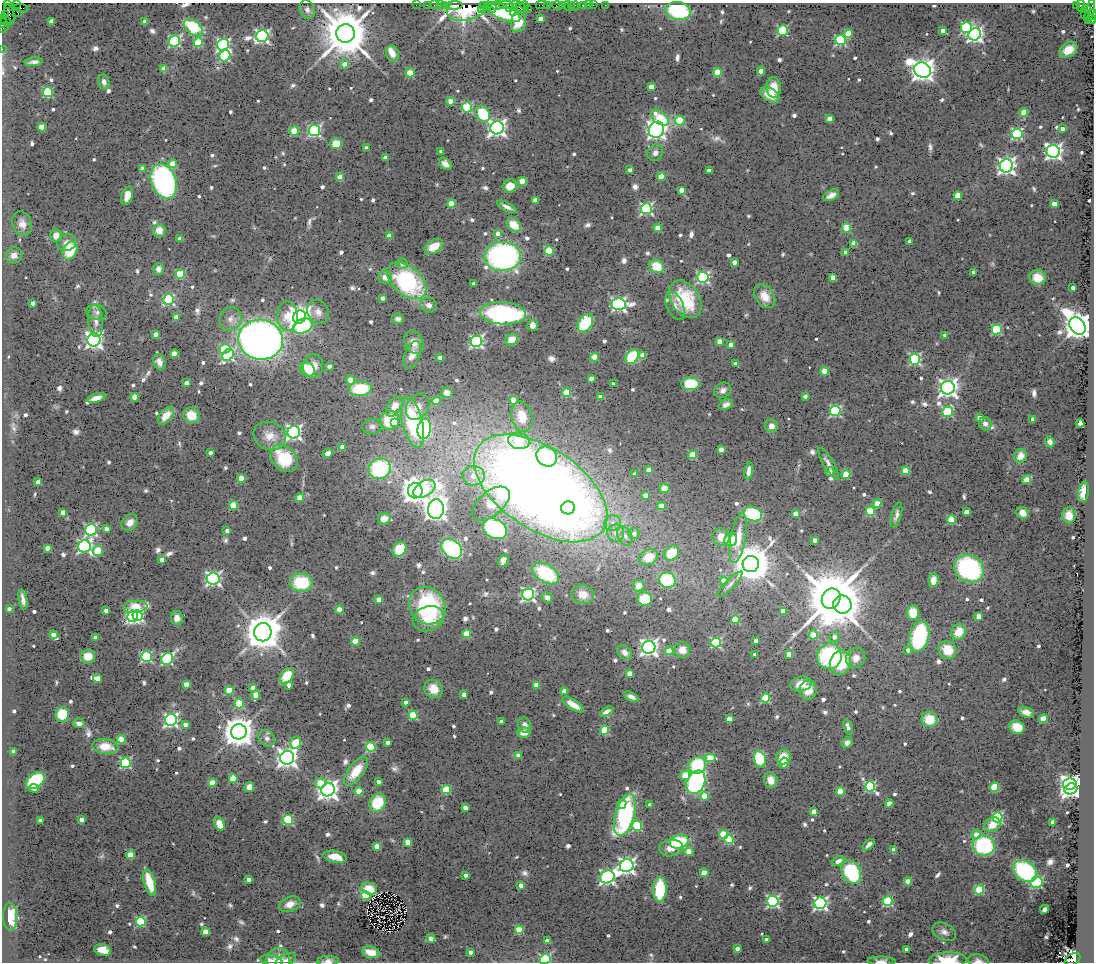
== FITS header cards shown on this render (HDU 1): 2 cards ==
NAXIS1  =                 1092
NAXIS2  =                  960

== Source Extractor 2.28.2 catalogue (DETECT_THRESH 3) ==
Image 1092 x 960 px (HDU 1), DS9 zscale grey, 1 PNG px = 1 image px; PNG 1096 x 964 px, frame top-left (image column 1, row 960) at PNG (2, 3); each listed source drawn as its Kron ellipse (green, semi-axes under 4 px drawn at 4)
Background 1.64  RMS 0.077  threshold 0.231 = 3 sigma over >= 5 px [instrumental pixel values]
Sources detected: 792; of the 792, the 500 brightest by FLUX_AUTO listed and drawn (292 fainter detections omitted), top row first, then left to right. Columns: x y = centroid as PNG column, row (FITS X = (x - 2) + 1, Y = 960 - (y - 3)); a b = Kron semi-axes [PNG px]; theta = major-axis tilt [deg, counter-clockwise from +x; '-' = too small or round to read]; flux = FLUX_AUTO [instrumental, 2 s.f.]
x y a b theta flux
17 3 2 2 - 30
8 4 4 2 - 46
416 5 2 2 - 54
427 5 2 2 - 91
434 5 2 2 - 64
440 5 2 2 - 150
445 5 3 3 - 160
487 5 3 2 - 130
498 5 6 3 10 270
506 5 7 2 2 640
516 5 4 2 - 89
525 5 4 3 - 290
542 5 6 2 -1 160
547 5 3 2 - 150
557 5 5 4 - 370
563 5 3 2 - 170
571 5 3 3 - 52
583 5 4 3 - 270
588 5 2 2 - 32
593 5 2 2 - 61
605 5 2 2 - 31
1076 5 3 3 - 1500
1081 5 6 3 -84 120
454 6 8 4 2 820
483 6 3 2 - 97
568 6 5 3 - 390
575 6 5 2 - 67
468 7 22 13 20 580
492 7 5 3 - 270
520 7 6 4 -70 530
21 8 7 3 -8 250
510 8 3 2 - 360
481 9 3 3 - 41
529 9 2 2 - 65
1086 9 5 4 - 960
307 10 9 7 -70 24
678 11 12 9 -11 420
1090 11 13 4 76 1300
503 12 19 7 -23 420
514 12 3 3 - 42
18 13 4 3 - 200
5 14 4 3 - 110
1093 14 5 2 - 360
9 15 10 4 -79 500
1085 15 3 3 - 170
541 19 4 4 - 57
1092 19 5 3 - 340
5 20 7 2 -40 240
52 21 4 4 - 52
145 21 4 4 - 45
518 22 10 7 81 100
3 23 4 3 - 130
4 27 6 3 52 140
193 28 11 6 -40 270
966 28 6 5 - 570
943 30 4 4 - 39
783 31 5 5 - 470
848 33 4 4 - 90
345 34 9 9 - 31000
975 34 6 6 - 1600
262 36 6 6 - 1200
841 40 5 5 - 620
174 41 6 5 - 670
198 42 5 4 - 220
223 45 6 5 - 980
2 49 2 2 - 35
1068 50 9 6 32 83
392 54 8 6 -70 42
225 56 6 5 - 550
34 62 9 4 6 22
344 64 4 4 - 42
164 69 4 4 - 84
922 70 9 7 -28 4600
761 71 4 4 - 60
717 72 4 4 - 170
410 73 4 4 - 200
104 82 7 5 -72 23
651 87 4 4 - 76
774 88 10 7 -87 85
48 92 5 5 - 380
770 95 10 6 -31 71
451 101 4 4 - 110
467 107 5 5 - 390
1024 112 4 4 - 100
483 114 9 6 -56 250
660 118 10 6 -38 150
829 119 4 4 - 50
679 121 5 5 - 290
42 127 4 4 - 120
497 128 7 6 - 2300
1062 129 4 3 - 28
656 130 8 7 - 2600
294 131 5 4 - 210
314 131 6 5 - 870
1017 134 5 5 - 590
336 144 6 5 - 86
366 148 4 4 - 23
1053 151 7 6 - 2000
441 152 4 3 - 23
655 153 9 7 53 25
385 158 4 4 - 39
173 164 4 4 - 93
445 164 7 5 -43 29
1006 166 7 6 - 2000
142 169 4 4 - 40
630 170 4 4 - 29
709 170 4 3 - 40
661 176 4 4 - 120
340 177 4 4 - 74
164 181 18 12 -69 1100
523 181 4 4 - 140
510 186 7 6 - 64
681 190 4 4 - 48
831 195 8 5 27 32
127 196 9 5 73 43
958 196 4 4 - 140
535 200 4 4 - 43
451 204 4 4 - 130
1054 204 4 4 - 74
507 207 11 4 -27 23
646 209 5 5 - 790
22 224 12 9 -70 44
514 225 8 6 -41 78
658 228 4 4 - 110
847 228 4 4 - 210
159 230 6 6 - 41
498 234 4 4 - 54
56 235 6 5 - 44
389 236 4 4 - 62
180 239 4 4 - 54
910 241 4 4 - 31
67 243 9 8 - 36
854 244 4 4 - 110
434 246 10 6 29 77
70 251 9 7 64 180
549 251 4 4 - 240
845 252 4 4 - 27
14 255 8 8 - 37
503 256 18 14 2 1400
734 262 4 4 - 44
402 264 5 5 - 25
657 266 7 6 - 120
158 269 6 5 - 24
974 272 4 3 - 25
180 274 5 4 - 270
385 277 7 6 - 36
703 277 5 5 - 820
833 278 4 4 - 75
1038 278 8 7 - 76
407 281 23 14 -41 570
474 284 4 3 - 21
1073 288 3 3 - 25
765 296 13 9 -55 72
382 298 4 4 - 27
685 299 20 14 -58 220
169 300 5 5 - 600
33 303 4 4 - 36
619 304 7 6 - 1300
429 305 8 7 - 25
675 306 15 8 -67 31
97 312 10 7 -15 22
318 312 13 10 -61 37
503 313 23 11 -4 1100
287 316 14 10 -88 170
176 317 4 4 - 56
300 317 7 6 - 4200
230 319 12 10 60 40
398 319 6 5 - 21
96 321 16 7 -84 46
585 323 10 6 58 350
533 325 6 5 - 30
303 326 10 7 23 420
1077 326 9 7 -51 8400
997 330 5 5 - 410
156 334 4 4 - 43
945 335 4 3 - 28
512 339 6 5 - 74
94 340 6 6 - 2200
261 340 22 20 -9 3600
719 341 4 4 - 60
414 342 12 9 -62 52
476 342 6 5 - 1100
731 344 4 4 - 47
225 349 6 5 - 240
174 354 4 4 - 93
228 355 7 5 48 630
412 355 14 7 67 49
643 355 4 4 - 81
440 357 4 4 - 38
595 357 4 4 - 140
632 357 8 6 55 270
915 359 5 5 - 690
159 362 8 6 -68 34
735 364 4 3 - 34
313 366 11 10 - 51
329 366 4 4 - 24
307 369 8 6 -44 140
824 371 4 4 - 120
591 379 4 4 - 45
350 380 4 4 - 82
186 383 4 4 - 32
614 384 4 3 - 27
690 384 9 6 -1 380
948 388 7 6 - 2800
360 389 11 7 6 230
723 390 9 7 33 25
447 393 5 5 - 29
567 393 4 4 - 180
805 396 4 3 - 23
135 397 4 4 - 110
601 397 4 4 - 63
96 398 9 4 17 41
514 400 4 4 - 140
436 401 4 4 - 93
726 405 7 5 26 21
394 406 11 7 59 70
418 407 14 10 57 56
835 411 5 5 - 560
947 412 5 5 - 460
191 415 8 7 - 87
166 416 10 6 49 48
522 417 15 10 -75 77
979 418 4 4 - 34
1033 419 4 3 - 27
390 420 10 9 - 210
412 422 26 10 -77 450
394 423 4 3 - 30
1080 423 4 4 - 110
985 424 7 6 - 27
771 426 7 6 - 30
372 427 10 7 3 23
424 429 10 6 82 600
294 432 6 6 - 1500
270 436 17 13 -23 67
519 441 11 8 -11 230
1050 442 5 4 - 31
342 447 4 4 - 63
721 450 4 4 - 53
210 453 4 3 - 22
327 453 5 4 - 23
692 455 4 4 - 160
1020 456 7 6 - 55
547 457 11 9 -39 480
284 458 15 11 -48 240
828 464 18 5 -59 26
380 469 11 10 - 550
648 470 4 4 - 45
749 471 8 4 80 41
830 471 5 4 - 21
906 471 4 4 - 160
635 474 4 4 - 29
846 475 4 4 - 200
474 476 11 9 -7 63
241 478 4 4 - 120
1027 480 4 4 - 120
38 482 4 4 - 40
541 488 75 41 -34 9900
664 488 5 4 - 50
424 489 12 7 33 290
415 491 7 7 - 5900
1084 492 10 5 84 88
645 495 4 4 - 38
300 498 4 4 - 110
877 503 4 4 - 90
491 504 22 12 40 130
233 505 4 4 - 200
661 506 4 4 - 77
568 508 7 6 - 190
436 509 10 8 82 5300
870 511 4 4 - 250
966 512 4 4 - 62
63 513 4 4 - 49
1023 513 6 5 - 34
753 514 9 7 -18 340
796 514 4 4 - 64
896 515 13 5 75 25
1069 515 8 6 -86 70
384 519 6 5 - 52
951 519 4 4 - 210
130 522 9 7 42 40
613 523 8 7 - 27
107 529 4 4 - 31
495 529 13 9 -31 590
91 530 6 5 - 740
227 530 4 3 - 25
616 533 8 8 - 34
634 534 5 5 - 32
625 536 10 7 -63 27
721 537 9 8 - 57
738 538 25 7 80 100
731 540 7 6 - 100
815 540 4 4 - 35
84 546 6 6 - 1200
48 548 4 4 - 54
399 549 8 6 50 140
452 549 11 8 -39 670
98 551 5 5 - 220
672 553 8 6 46 170
649 557 10 7 27 97
162 560 4 4 - 31
503 560 7 4 65 30
751 564 8 8 - 16000
969 568 15 13 -33 760
546 573 15 9 -32 290
213 579 6 6 - 1300
667 580 8 8 - 400
933 580 7 5 84 38
724 581 4 4 - 100
301 582 11 9 -5 250
730 584 17 5 46 21
639 586 6 5 - 55
528 594 6 6 - 1200
583 594 11 9 -18 58
547 597 5 5 - 26
23 599 10 4 -80 27
645 599 7 7 - 130
831 599 10 9 - 53000
379 600 4 4 - 66
842 605 9 9 - 3700
427 606 20 17 -51 480
135 607 12 6 6 260
9 609 4 4 - 24
106 610 4 3 - 28
339 610 4 4 - 100
783 611 4 4 - 94
913 613 7 6 - 93
138 615 5 5 - 740
132 616 5 5 - 840
979 616 4 4 - 98
177 618 7 6 - 31
428 619 16 12 20 100
735 620 4 4 - 170
263 632 9 8 - 15000
959 632 8 7 - 90
467 634 4 4 - 180
53 635 4 4 - 43
813 635 4 4 - 130
919 636 16 9 75 490
96 637 4 3 - 31
834 637 5 5 - 28
355 641 4 4 - 140
756 641 4 4 - 58
716 643 5 5 - 470
649 647 6 6 - 2200
682 650 8 7 - 42
908 650 4 4 - 32
948 650 9 8 - 100
669 651 4 4 - 120
625 652 8 6 -44 26
755 654 4 3 - 24
789 654 4 4 - 72
88 656 7 6 - 80
829 656 13 12 - 510
146 657 5 5 - 580
856 658 10 9 - 49
167 659 6 5 - 730
840 663 12 10 65 240
629 674 4 4 - 92
287 676 8 6 51 130
98 678 4 4 - 77
186 684 4 4 - 54
801 684 10 7 12 56
289 685 4 4 - 27
536 685 4 4 - 76
253 688 4 4 - 31
433 689 10 8 -45 69
229 690 4 4 - 180
808 690 9 9 - 65
564 691 4 4 - 69
256 695 5 4 - 91
464 695 4 3 - 35
631 697 8 4 -26 24
765 698 4 4 - 320
405 702 3 3 - 22
239 703 5 4 - 270
573 705 12 5 -32 48
606 712 7 4 31 28
1026 712 8 5 -18 31
62 714 7 6 - 170
413 715 4 4 - 250
729 719 4 4 - 86
929 719 8 7 - 120
1043 719 4 4 - 160
171 720 6 6 - 1200
501 721 4 3 - 26
79 723 6 4 -4 26
185 724 4 4 - 29
525 725 8 6 -74 26
848 727 8 4 -72 22
1017 727 8 6 -29 110
605 730 4 4 - 220
239 732 8 7 - 10000
524 733 6 5 - 46
267 738 9 7 -48 26
121 739 4 4 - 160
388 742 4 4 - 38
296 743 6 5 - 150
847 743 5 5 - 22
105 746 13 7 -6 88
371 747 5 4 - 300
14 751 4 4 - 43
518 755 4 4 - 36
783 757 7 7 - 98
287 758 7 7 - 3200
710 758 5 4 - 150
760 759 8 5 -76 340
125 763 5 5 - 540
784 763 5 4 - 33
697 765 9 8 - 310
356 771 17 7 52 130
685 775 5 4 - 120
233 779 4 4 - 190
35 780 10 7 37 370
771 780 8 6 -69 51
378 782 4 3 - 26
696 782 12 8 64 1000
212 783 4 4 - 130
320 783 5 5 - 93
1070 784 7 5 12 2500
870 786 5 5 - 470
249 787 5 5 - 38
994 787 4 4 - 280
34 788 5 4 - 26
1071 789 6 5 - 2400
328 790 7 6 - 3500
446 790 4 4 - 260
359 791 4 4 - 140
840 792 4 4 - 140
704 796 4 4 - 130
378 803 9 8 - 180
889 803 4 4 - 67
622 804 5 4 - 50
650 805 4 3 - 32
465 808 4 4 - 47
814 812 4 4 - 89
625 815 21 9 74 920
997 817 5 5 - 560
82 820 4 4 - 32
288 820 5 5 - 400
40 821 4 4 - 38
1053 822 4 4 - 40
219 823 7 5 -65 120
992 825 8 7 - 72
637 826 5 5 - 350
723 834 4 4 - 200
976 834 5 4 - 51
729 839 5 4 - 300
408 842 4 4 - 110
679 842 9 6 13 270
869 845 7 4 44 24
984 845 11 10 - 500
377 846 4 4 - 80
671 848 12 8 8 50
894 850 4 4 - 52
689 852 4 4 - 110
131 855 4 4 - 140
335 857 12 6 -12 67
838 861 6 4 24 33
627 866 7 6 - 2100
1025 871 13 9 -35 510
851 872 13 9 -61 420
704 873 4 4 - 120
465 875 3 3 - 22
607 877 7 6 - 1400
249 879 4 4 - 38
908 881 4 4 - 95
150 882 13 5 -74 150
1037 882 6 5 - 470
521 885 4 4 - 45
369 889 8 6 -22 95
660 889 12 6 87 330
979 890 5 4 - 310
366 896 4 4 - 170
773 901 5 5 - 830
887 901 5 5 - 480
820 903 6 6 - 1200
290 904 11 7 21 45
1045 909 4 4 - 24
10 917 14 7 -89 180
141 922 5 5 - 380
519 930 4 4 - 210
206 932 4 4 - 88
944 932 12 8 -27 29
431 938 4 4 - 49
766 939 4 3 - 26
548 941 4 4 - 82
737 949 4 4 - 28
906 949 3 3 - 25
103 950 8 5 -16 91
371 952 9 6 -15 64
470 952 4 3 - 29
545 959 5 4 - 490
1073 959 8 5 33 2100
279 960 11 11 - 44
286 960 11 6 25 25
948 960 19 8 2 170
271 961 11 5 -12 24
328 961 11 5 4 25
881 961 14 4 -1 26
978 961 11 6 -10 26
At the frame edge (FLAGS 8, measured only in part): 12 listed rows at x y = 17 3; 8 4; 1093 14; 1092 19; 3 23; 2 49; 545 959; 1073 959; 948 960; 328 961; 881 961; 978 961
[292 fainter detections neither listed nor drawn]